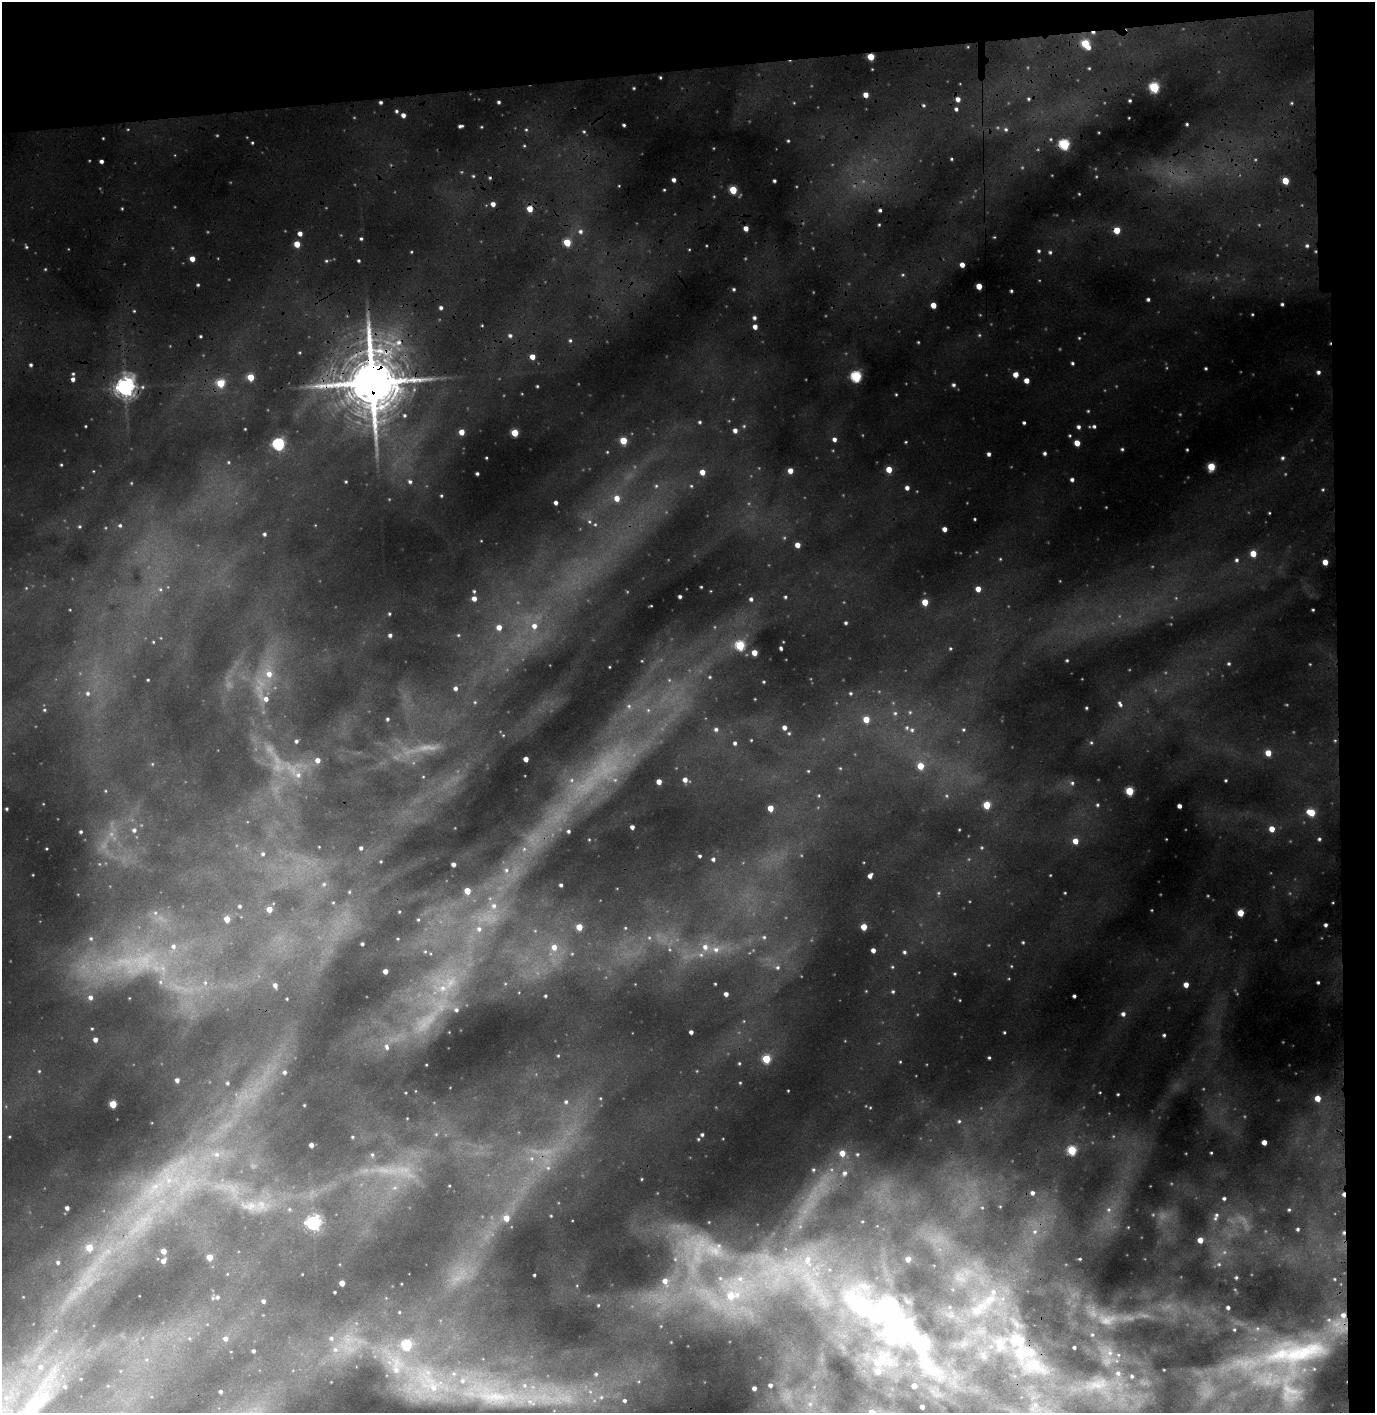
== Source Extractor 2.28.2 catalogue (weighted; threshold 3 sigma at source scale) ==
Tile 3 of 3 x 3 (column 3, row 1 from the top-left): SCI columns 2907-4279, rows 3383-4793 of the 4545 x 5356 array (HDU 1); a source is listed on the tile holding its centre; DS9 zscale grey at full resolution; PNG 1377 x 1415 px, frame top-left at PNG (2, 2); no overlay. Shown black and unused: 8% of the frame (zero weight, under 3 of 4 exposures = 24% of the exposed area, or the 3 px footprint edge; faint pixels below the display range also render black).
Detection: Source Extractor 2.28.2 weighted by HDU 2 'WHT'; one run over the whole footprint, this tile lists its part. Background 0.27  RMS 0.031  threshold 0.14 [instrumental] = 3 sigma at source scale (4.5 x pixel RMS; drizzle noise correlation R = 1.50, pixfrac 1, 0.05/0.05 arcsec/px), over >= 5 px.
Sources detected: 252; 3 cosmic-ray / hot-pixel residue — not listed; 1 inside a brighter listed object's ellipse — not listed separately; the other 248 listed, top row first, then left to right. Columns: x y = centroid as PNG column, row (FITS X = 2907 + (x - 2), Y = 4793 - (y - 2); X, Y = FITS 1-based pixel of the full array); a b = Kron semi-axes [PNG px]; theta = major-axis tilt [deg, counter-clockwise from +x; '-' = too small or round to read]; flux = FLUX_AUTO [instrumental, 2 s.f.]
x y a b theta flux
1086 44 7 4 -51 70
871 57 4 4 - 38
1154 87 5 5 - 120
866 95 4 4 - 14
958 99 5 4 - 9.3
1130 100 4 3 - 2.4
381 102 4 3 - 3.6
499 102 4 3 - 3.3
956 109 4 4 - 3.9
396 111 5 3 - 3.1
403 115 4 4 - 8.1
624 125 3 3 - 3
460 126 4 3 - 4.6
1006 129 5 3 - 3.2
1064 144 5 5 - 140
101 161 3 3 - 6.1
674 180 4 4 - 6.7
774 181 3 3 - 3.4
1286 181 5 4 - 34
733 190 5 4 - 53
493 204 4 4 - 10
530 209 4 4 - 26
880 210 3 3 - 3.3
746 228 4 4 - 12
1117 230 5 5 - 26
580 231 5 5 - 4.9
300 233 4 4 - 9
361 238 4 3 - 2.9
567 242 5 4 - 46
297 244 4 4 - 29
1307 246 5 4 - 3.8
1039 251 4 4 - 2.9
1050 252 4 4 - 3.3
192 259 4 4 - 16
962 265 4 4 - 11
198 285 4 3 - 2.5
979 286 4 4 - 25
734 289 4 3 - 2.5
1011 291 3 3 - 2.7
1148 299 4 3 - 3.6
1282 304 3 3 - 3.1
933 305 4 4 - 19
441 308 4 4 - 4.8
754 318 4 4 - 4.2
755 327 4 4 - 10
510 335 4 4 - 4.1
570 340 5 3 - 2.6
532 357 4 4 - 16
1072 363 4 3 - 3
31 365 4 3 - 3.3
1318 372 5 4 - 4.8
1015 374 5 4 - 14
856 376 5 5 - 160
251 377 4 4 - 37
73 379 4 4 - 6.9
1026 380 4 4 - 15
372 381 21 12 -88 11000
221 383 5 4 - 61
953 385 5 4 - 4
125 387 6 6 - 940
700 422 4 4 - 2.7
1024 423 3 3 - 3.1
1094 426 4 4 - 3.5
1079 427 4 4 - 4.9
735 430 4 4 - 7.7
462 432 4 4 - 19
515 433 4 4 - 45
834 439 4 4 - 6.7
623 440 5 4 - 42
1077 443 4 4 - 21
278 444 5 5 - 220
1122 449 4 3 - 2.4
1187 450 4 3 - 1.9
1045 453 4 4 - 4.1
1283 458 5 4 - 3.3
1211 467 5 4 - 53
889 469 5 4 - 24
790 471 4 4 - 14
702 472 5 4 - 17
477 474 3 2 - 3.2
1072 480 4 3 - 4.8
410 482 5 4 - 4
907 488 4 4 - 7.5
617 498 6 6 - 19
556 503 3 3 - 6.2
975 519 4 2 - 2
120 525 4 4 - 3.1
944 529 4 4 - 11
264 534 4 3 - 3.6
798 545 4 4 - 15
1253 554 5 5 - 26
1237 560 5 4 - 3.9
1325 562 4 4 - 18
701 587 2 2 - 1.6
978 589 4 4 - 15
680 596 3 3 - 4.1
785 597 4 3 - 2.7
474 599 5 4 - 11
751 599 4 4 - 4.4
925 602 4 4 - 31
846 623 4 3 - 2.9
534 626 7 6 - 11
499 627 5 5 - 14
390 635 4 3 - 4.5
740 645 5 5 - 100
781 648 4 3 - 3.3
754 653 4 4 - 22
269 674 8 8 - 16
456 688 4 4 - 5.6
88 693 5 4 - 4.1
266 699 6 6 - 11
1120 704 8 3 -68 4.7
895 713 4 4 - 3.4
387 719 4 3 - 2.6
866 719 5 5 - 29
784 727 5 4 - 8.4
716 729 5 4 - 4.5
912 730 5 5 - 4.9
296 741 4 4 - 3.6
735 743 4 3 - 4
1268 753 5 4 - 24
526 759 4 4 - 13
318 760 5 5 - 11
921 766 5 5 - 33
298 775 6 5 - 6.7
685 780 5 4 - 10
659 782 4 4 - 14
1072 783 5 4 - 3.4
1130 791 5 5 - 64
987 805 5 5 - 41
1097 805 5 3 - 2.6
1179 806 4 3 - 7.2
770 808 4 4 - 28
7 809 4 3 - 2.7
1311 812 6 5 - 40
632 827 3 3 - 7.1
1272 829 5 5 - 18
134 830 5 5 - 4.8
568 831 4 3 - 3.4
81 832 3 3 - 2.6
1319 839 4 3 - 2.9
1075 841 5 5 - 20
361 848 4 4 - 3.9
263 854 4 4 - 3.2
700 856 3 3 - 3.2
713 859 4 4 - 4.6
454 864 4 3 - 6.3
506 870 6 3 71 3.4
870 876 4 3 - 8.2
561 885 3 3 - 3.3
467 891 5 4 - 24
240 906 4 3 - 2.9
494 906 7 5 69 6.9
269 909 4 4 - 22
1241 913 4 4 - 34
227 919 4 4 - 23
1325 925 4 3 - 4.2
579 927 5 5 - 26
864 927 4 4 - 30
479 929 6 6 - 6.5
764 937 4 4 - 3.2
362 944 3 2 - 2.6
173 946 6 6 - 7.4
554 947 7 6 - 15
705 947 8 7 - 13
716 950 7 6 - 8.2
873 950 4 4 - 8.8
904 952 5 4 - 3.5
778 967 5 4 - 3.8
385 971 4 4 - 11
1318 982 3 3 - 3
275 985 5 5 - 7.4
1186 985 4 4 - 14
443 988 7 6 - 11
893 991 5 3 - 2.7
726 994 4 4 - 7.8
545 996 3 3 - 2.4
1074 996 3 3 - 3.8
91 997 5 5 - 7.1
456 1010 5 4 - 4.1
1123 1014 5 4 - 5.9
691 1032 3 3 - 6.2
1164 1035 3 3 - 3.1
95 1039 4 4 - 8.2
387 1047 8 4 -76 5.4
989 1058 3 3 - 2.6
766 1059 5 5 - 71
285 1072 5 4 - 4.5
177 1080 4 4 - 6.7
228 1083 5 3 - 2.9
1318 1098 5 5 - 22
566 1102 5 5 - 4.3
113 1104 4 4 - 47
702 1135 3 3 - 3.4
1264 1142 4 4 - 14
311 1145 4 3 - 8.2
1072 1150 5 5 - 71
842 1153 5 5 - 21
845 1173 5 4 - 4.4
1033 1193 5 5 - 6.6
1224 1198 4 3 - 3.4
67 1208 4 3 - 6
1289 1210 4 3 - 2.1
1216 1215 6 4 89 3.9
507 1218 6 5 - 22
313 1223 6 5 - 420
1298 1229 3 3 - 2.7
1200 1240 4 4 - 16
89 1248 5 5 - 32
164 1251 4 4 - 14
210 1257 4 4 - 25
908 1259 4 4 - 12
808 1260 11 6 77 14
163 1261 4 4 - 7.6
58 1262 5 4 - 3.8
534 1275 2 2 - 2.1
1236 1277 4 3 - 2.5
665 1281 6 6 - 12
342 1283 4 4 - 18
993 1291 6 4 -72 4.7
731 1296 7 6 - 28
218 1297 5 3 - 2.9
264 1301 4 4 - 5.3
1228 1307 4 3 - 4
1343 1315 6 6 - 10
901 1327 118 31 -29 540
225 1338 5 5 - 5.8
331 1338 5 5 - 4.1
406 1345 5 5 - 96
1074 1347 3 2 - 2.8
253 1351 4 3 - 3.9
1301 1353 79 22 16 380
882 1359 9 9 - 28
396 1370 7 7 - 11
878 1371 7 6 - 23
1118 1373 5 4 - 3.9
596 1374 6 5 - 4.4
770 1385 3 3 - 4.3
914 1386 5 5 - 12
65 1387 5 3 - 2.7
434 1388 9 9 - 23
754 1388 3 3 - 6.3
221 1391 3 3 - 3.7
45 1395 8 8 - 16
495 1396 11 5 -31 16
625 1400 5 5 - 5.4
922 1407 4 3 - 7
872 1412 6 6 - 15
Overlapping masked pixels (flux is a lower limit): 3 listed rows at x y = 871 57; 372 381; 1343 1315
Isophote crosses this tile's border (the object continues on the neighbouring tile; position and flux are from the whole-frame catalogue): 1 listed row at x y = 872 1412